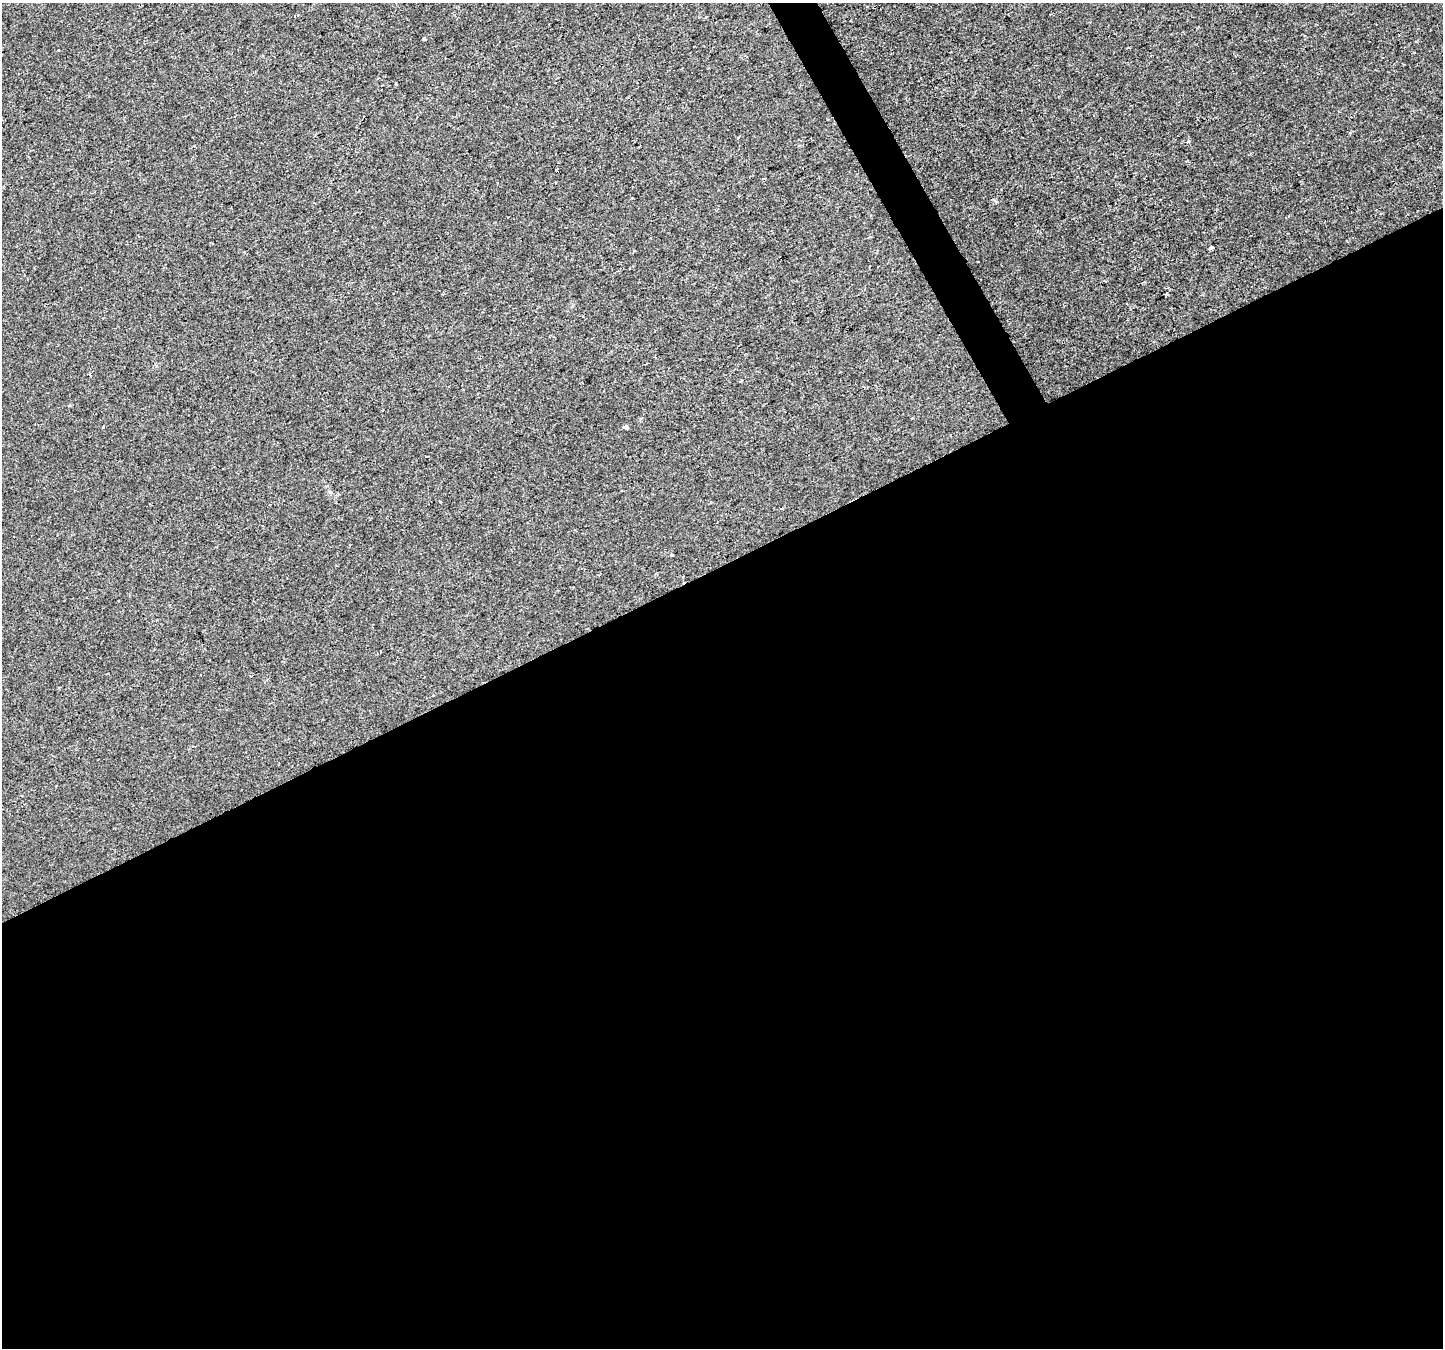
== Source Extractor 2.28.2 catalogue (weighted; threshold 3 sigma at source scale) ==
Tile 15 of 4 x 4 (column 3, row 4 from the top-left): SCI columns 2882-4322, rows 102-1447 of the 5769 x 5649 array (HDU 1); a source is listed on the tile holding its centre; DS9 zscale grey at full resolution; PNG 1445 x 1350 px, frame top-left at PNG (2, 3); no overlay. Shown black and unused: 59% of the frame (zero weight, under 2 of 3 exposures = <1% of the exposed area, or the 3 px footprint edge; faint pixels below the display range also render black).
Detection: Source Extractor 2.28.2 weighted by HDU 2 'WHT'; one run over the whole footprint, this tile lists its part. Background 0.00101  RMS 0.0023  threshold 0.0102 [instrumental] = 3 sigma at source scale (4.5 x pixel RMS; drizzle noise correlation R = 1.50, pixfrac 1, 0.0396/0.0396 arcsec/px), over >= 5 px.
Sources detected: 12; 1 cosmic-ray / hot-pixel residue — not listed; the other 11 listed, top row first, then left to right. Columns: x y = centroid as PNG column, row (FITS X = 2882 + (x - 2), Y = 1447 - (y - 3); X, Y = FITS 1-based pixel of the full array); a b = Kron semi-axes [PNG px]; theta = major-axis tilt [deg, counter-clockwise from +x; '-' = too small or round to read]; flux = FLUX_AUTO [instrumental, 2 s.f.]
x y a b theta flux
424 39 3 3 - 0.89
395 84 4 3 - 0.23
1188 141 4 2 - 0.24
994 200 4 3 - 0.51
1212 247 3 3 - 8.8
90 374 3 3 - 0.39
740 381 3 2 - 0.32
626 427 4 4 - 0.77
440 502 3 2 - 0.2
781 509 3 3 - 0.28
672 555 3 3 - 0.26